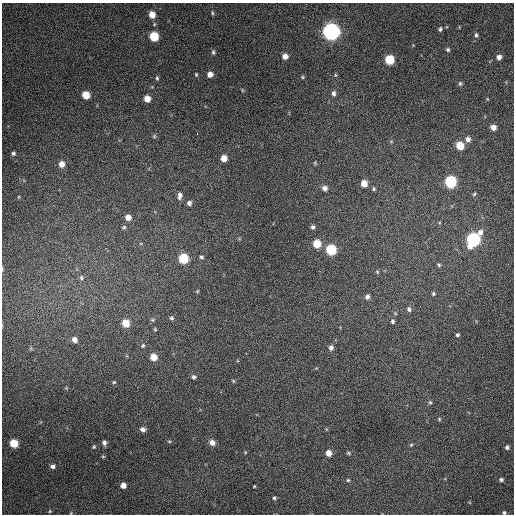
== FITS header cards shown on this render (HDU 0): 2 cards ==
NAXIS1  =                  512 / Axis length
NAXIS2  =                  512 / Axis length

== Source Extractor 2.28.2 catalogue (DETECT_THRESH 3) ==
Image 512 x 512 px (HDU 0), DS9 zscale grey, 1 PNG px = 1 image px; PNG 516 x 516 px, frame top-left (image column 1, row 512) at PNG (2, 3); no overlay
Background 163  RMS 12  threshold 37.3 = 3 sigma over >= 5 px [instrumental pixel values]
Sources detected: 90; all 90 listed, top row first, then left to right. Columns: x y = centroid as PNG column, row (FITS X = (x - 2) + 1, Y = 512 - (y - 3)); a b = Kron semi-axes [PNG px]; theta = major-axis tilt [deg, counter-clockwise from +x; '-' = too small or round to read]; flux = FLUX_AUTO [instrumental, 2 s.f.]
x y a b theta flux
212 13 6 4 -82 1100
152 15 6 5 - 8900
440 29 5 4 - 1600
331 32 7 7 - 380000
476 35 7 5 -81 1700
154 37 6 6 - 31000
448 50 5 4 - 1400
213 52 6 4 90 1500
285 56 5 5 - 5000
499 57 5 5 - 4200
389 60 6 6 - 30000
210 74 5 5 - 5200
196 75 4 3 - 900
335 75 5 4 - 850
302 77 4 4 - 920
157 78 5 4 - 1400
460 83 6 5 - 1400
242 90 6 3 -72 750
334 93 7 5 87 2700
86 95 6 5 - 16000
147 99 5 5 - 9600
493 127 5 5 - 5700
197 133 3 2 - 5400
154 136 6 5 - 1200
468 139 6 6 - 3800
391 141 6 4 0 940
460 146 6 5 - 18000
13 153 4 4 - 1600
224 158 5 5 - 8100
315 163 5 4 - 940
62 164 6 6 - 6600
451 182 7 6 - 79000
364 184 6 5 - 10000
325 188 6 6 - 3800
374 189 5 4 - 1300
474 194 5 4 - 1100
180 196 9 5 79 3500
189 203 6 6 - 2500
128 217 6 6 - 5800
124 227 6 5 - 1400
313 227 5 5 - 2000
473 239 9 7 56 140000
317 244 6 6 - 18000
331 250 6 6 - 49000
201 257 5 5 - 1600
183 258 6 6 - 41000
439 265 5 4 - 1200
2 269 5 3 - 790
377 272 5 4 - 1100
81 278 7 6 - 2300
197 291 4 4 - 800
433 294 5 5 - 1200
367 297 6 5 - 3100
409 309 6 5 - 2100
171 318 6 5 - 1800
152 320 6 5 - 1400
392 321 5 5 - 1700
126 323 6 6 - 16000
155 329 5 4 - 930
457 335 4 4 - 1500
74 340 6 5 - 4700
143 345 7 6 - 1600
331 348 6 5 - 3200
154 357 6 5 - 11000
194 377 6 5 - 2000
233 381 6 4 -60 890
114 382 4 4 - 1000
430 402 6 5 - 1300
439 419 4 4 - 840
143 429 6 5 - 3700
169 441 5 3 - 790
14 443 6 5 - 19000
104 443 6 5 - 2600
212 443 6 5 - 5600
411 445 5 4 - 970
94 447 5 4 - 1100
507 447 5 4 - 2000
245 452 5 3 - 690
329 453 5 5 - 7400
348 453 5 4 - 1100
103 457 6 4 -1 850
53 466 5 4 - 2700
348 480 4 4 - 1000
501 480 5 4 - 1900
123 485 5 5 - 6000
254 486 3 3 - 730
274 498 5 4 - 1200
50 511 5 4 - 990
71 513 5 4 - 720
504 513 5 5 - 1600
At the frame edge (FLAGS 8, measured only in part): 3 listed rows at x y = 2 269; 71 513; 504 513